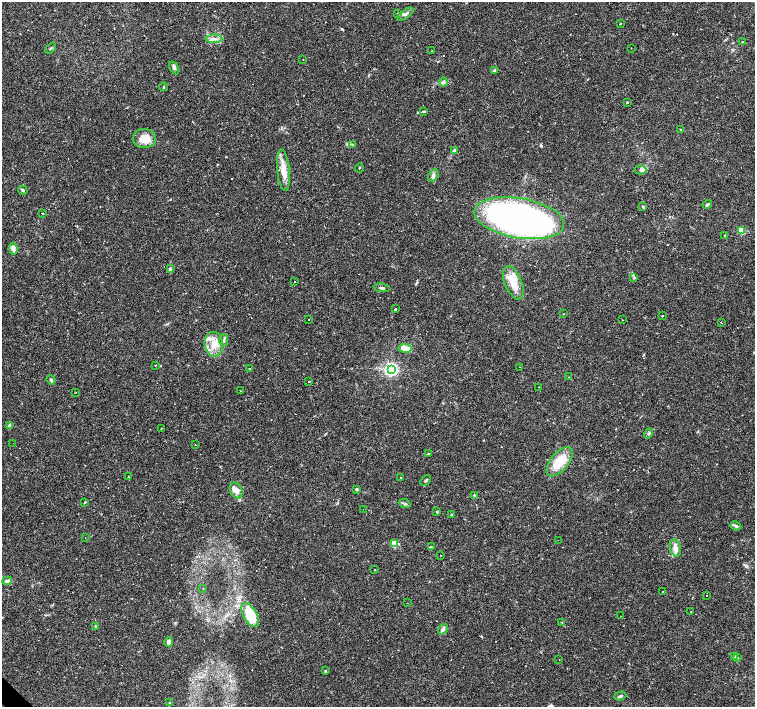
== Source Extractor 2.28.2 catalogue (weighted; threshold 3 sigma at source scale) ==
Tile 7 of 4 x 4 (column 3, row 2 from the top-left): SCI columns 3011-4515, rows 2971-4379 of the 6021 x 6006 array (HDU 1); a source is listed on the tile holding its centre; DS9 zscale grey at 2 x 2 block average (1 PNG px = mean of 2 x 2 image px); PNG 757 x 709 px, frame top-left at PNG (2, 2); each listed source drawn as its Kron ellipse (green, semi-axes under 4 px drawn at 4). Shown black and unused: <1% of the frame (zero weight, under 2 of 3 exposures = <1% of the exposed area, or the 3 px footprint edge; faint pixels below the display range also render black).
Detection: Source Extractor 2.28.2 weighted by HDU 2 'WHT'; one run over the whole footprint, this tile lists its part. Background 0.0408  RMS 0.0037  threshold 0.0165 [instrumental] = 3 sigma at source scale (4.5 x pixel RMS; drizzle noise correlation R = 1.50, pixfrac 1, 0.0396/0.0396 arcsec/px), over >= 5 px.
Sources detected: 134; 1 inside a brighter object's white glare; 27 cosmic-ray / hot-pixel residue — neither listed nor drawn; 7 inside a brighter listed object's ellipse — not listed separately; the other 99 listed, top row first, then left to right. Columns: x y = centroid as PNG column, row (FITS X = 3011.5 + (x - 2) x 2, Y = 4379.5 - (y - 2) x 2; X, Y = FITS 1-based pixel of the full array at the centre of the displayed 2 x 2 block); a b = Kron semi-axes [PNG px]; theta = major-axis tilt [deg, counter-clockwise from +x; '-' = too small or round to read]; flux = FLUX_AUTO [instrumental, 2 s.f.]
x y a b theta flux
398 13 2 2 - 0.54
405 14 9 3 37 2.2
620 23 2 2 - 0.41
214 39 8 3 1 2.9
742 42 3 2 - 0.44
51 48 6 2 48 0.64
631 48 2 2 - 0.49
431 51 2 2 - 0.39
303 59 2 2 - 0.32
174 68 7 4 -57 2.2
494 70 4 3 - 0.94
444 82 5 4 - 1.6
164 87 4 3 - 0.91
627 102 2 2 - 0.64
423 111 3 2 - 0.63
681 130 3 2 - 0.66
144 138 11 9 -1 14
352 144 3 2 - 0.52
455 150 3 2 - 0.7
359 168 4 2 - 0.59
283 170 21 6 -84 12
640 170 6 4 -2 2.3
433 176 7 5 61 2.2
23 190 5 3 - 1.3
707 205 5 3 - 1.3
643 207 4 3 - 0.97
42 213 2 2 - 0.48
519 218 45 20 -10 440
741 230 3 3 - 29
725 235 2 2 - 0.89
13 248 6 4 -82 4.5
170 269 4 3 - 1.6
634 278 3 2 - 0.58
295 282 2 2 - 1.5
513 283 18 8 -67 15
382 288 8 2 -10 1.3
396 309 2 2 - 44
563 314 2 2 - 0.4
662 316 2 2 - 0.86
308 319 2 2 - 0.86
622 320 2 2 - 0.36
721 322 2 2 - 1.4
224 340 6 3 87 1.6
214 344 12 9 -85 11
405 348 6 4 -8 9.8
155 366 2 2 - 0.39
519 367 2 2 - 0.47
249 368 2 2 - 0.32
391 369 4 4 - 200
569 377 2 2 - 0.79
51 380 5 3 - 1.2
309 381 3 2 - 0.96
538 387 2 2 - 0.48
240 391 2 2 - 0.26
75 393 2 2 - 0.33
10 426 2 2 - 7.8
161 428 2 2 - 0.41
649 433 5 2 - 1.2
13 443 2 2 - 0.49
195 444 2 2 - 0.5
428 454 2 2 - 3.5
559 462 17 8 50 23
128 477 2 2 - 0.56
400 478 2 2 - 0.41
425 480 6 2 46 1
357 489 4 3 - 1.1
236 491 8 6 -64 4.9
474 495 3 3 - 0.73
85 502 3 2 - 0.61
405 503 6 3 -23 1.4
363 509 2 2 - 0.34
437 512 3 3 - 0.66
452 515 3 2 - 0.54
736 526 5 3 - 1.4
85 537 2 2 - 0.88
558 540 2 2 - 0.7
394 544 3 3 - 26
431 547 4 3 - 0.97
675 548 9 5 -75 4.6
441 555 2 2 - 0.32
375 570 2 2 - 0.82
7 581 5 4 - 2.4
203 588 2 2 - 0.53
663 591 2 2 - 2.1
707 596 2 2 - 1.7
407 603 2 2 - 0.56
691 612 2 2 - 0.7
250 615 13 6 -60 24
620 616 2 2 - 0.95
562 622 3 2 - 0.51
96 626 3 3 - 1.2
443 629 6 4 53 2.4
169 642 5 4 - 2.9
734 656 3 3 - 0.93
737 658 2 2 - 0.52
559 660 2 2 - 0.72
325 671 3 2 - 0.77
620 696 6 3 17 1.6
170 703 4 3 - 0.83
Diffuse or blended objects may show on this block-average render without a row.